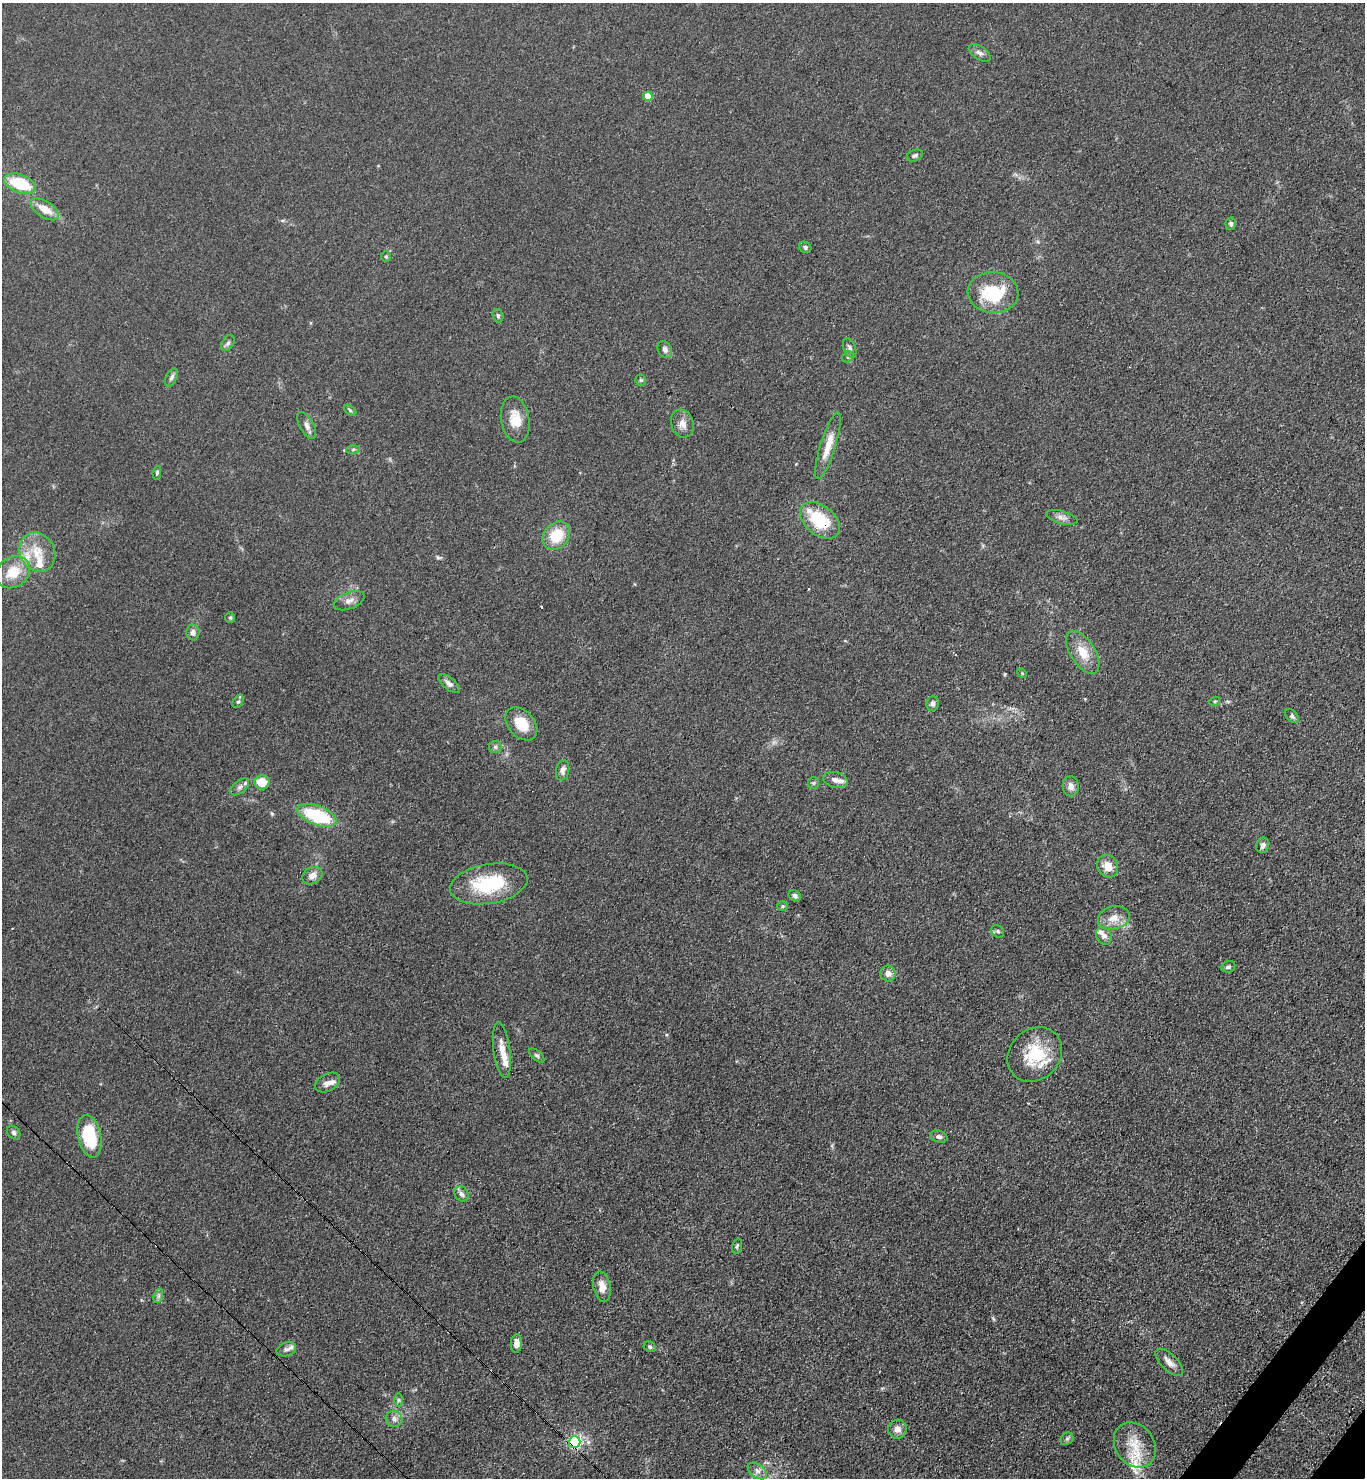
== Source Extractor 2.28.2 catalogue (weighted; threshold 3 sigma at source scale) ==
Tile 6 of 4 x 4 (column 2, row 2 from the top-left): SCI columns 1734-3096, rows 3018-4493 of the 6052 x 6034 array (HDU 1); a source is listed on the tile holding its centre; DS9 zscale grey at full resolution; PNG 1367 x 1480 px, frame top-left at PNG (2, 3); each listed source drawn as its Kron ellipse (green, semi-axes under 4 px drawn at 4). Shown black and unused: <1% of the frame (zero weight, under 3 of 4 exposures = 7% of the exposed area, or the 3 px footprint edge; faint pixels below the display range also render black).
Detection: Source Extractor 2.28.2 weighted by HDU 2 'WHT'; one run over the whole footprint, this tile lists its part. Background 0.0831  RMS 0.0073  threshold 0.033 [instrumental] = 3 sigma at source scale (4.5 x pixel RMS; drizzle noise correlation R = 1.50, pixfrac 1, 0.05/0.05 arcsec/px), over >= 5 px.
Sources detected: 94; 1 cosmic-ray / hot-pixel residue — neither listed nor drawn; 13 inside a brighter listed object's ellipse — not listed separately; the other 80 listed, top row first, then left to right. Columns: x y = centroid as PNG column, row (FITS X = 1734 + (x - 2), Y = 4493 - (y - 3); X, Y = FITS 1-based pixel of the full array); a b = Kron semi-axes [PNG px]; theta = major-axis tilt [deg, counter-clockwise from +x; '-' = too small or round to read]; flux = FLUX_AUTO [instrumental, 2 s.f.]
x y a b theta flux
980 53 12 6 -34 3.2
648 96 5 4 - 15
915 155 8 5 21 1.8
20 183 16 9 -21 29
45 209 16 8 -33 11
1231 224 6 5 - 2
805 247 6 5 - 1.5
386 257 5 5 - 0.97
993 292 25 20 -5 40
498 316 7 5 -74 1.4
228 343 9 5 59 1.9
850 348 10 6 -70 2.5
665 349 9 6 -62 2.7
848 357 6 5 - 1.2
171 377 10 5 62 2.2
641 380 5 5 - 1.1
350 410 7 4 -38 1.2
515 420 23 14 -79 14
682 424 14 11 -72 6
307 426 15 7 -61 3.6
828 446 35 7 73 13
353 449 6 4 2 1.2
157 473 7 4 82 1.2
1062 518 16 6 -14 3.8
820 520 23 14 -39 30
556 536 15 12 47 22
37 552 20 17 -61 16
13 572 18 14 35 17
349 601 16 8 21 4.6
230 617 5 5 - 0.95
193 633 8 6 -87 3
1083 652 24 12 -57 14
1022 673 5 4 - 0.79
449 684 13 6 -39 3.6
1215 701 5 3 - 0.74
238 702 7 5 61 1.2
933 704 7 6 - 2.3
1292 716 8 5 -46 1.8
521 724 19 13 -49 17
495 747 6 6 - 1.6
563 770 10 6 78 3.6
835 780 12 7 -14 3.7
262 782 7 7 - 15
813 783 6 5 - 1.2
1071 786 10 8 -85 4.1
240 787 11 6 40 2.5
317 815 20 9 -21 47
1263 845 8 6 70 3.2
1108 866 12 10 -55 8.6
312 876 10 8 30 5.1
489 884 39 20 9 48
795 896 6 5 - 2.2
783 906 5 4 - 0.94
1114 918 16 11 14 8.8
998 931 7 6 - 1.5
1104 936 9 7 -64 3.6
1228 967 7 5 21 1.8
888 973 8 7 - 4.3
502 1050 28 8 -82 9.8
1035 1054 29 25 45 34
537 1055 9 5 -40 1.6
327 1083 13 8 28 4.4
14 1133 7 6 - 1.8
89 1136 21 11 -78 35
939 1137 8 6 -18 2.2
461 1194 8 6 -58 2.5
737 1246 8 4 74 1.3
602 1287 15 8 -78 6.7
158 1296 7 4 71 1.7
516 1343 9 5 85 5.3
650 1347 6 5 - 1.3
286 1349 10 6 18 2.4
1169 1362 17 8 -45 5.2
398 1400 6 4 90 1.1
394 1419 8 8 - 3.4
897 1429 9 9 - 4.5
1067 1439 7 5 43 1.5
575 1442 6 6 - 120
1135 1445 24 19 -55 17
757 1471 11 6 -36 3.6
Overlapping masked pixels (flux is a lower limit): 2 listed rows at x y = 820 520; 575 1442